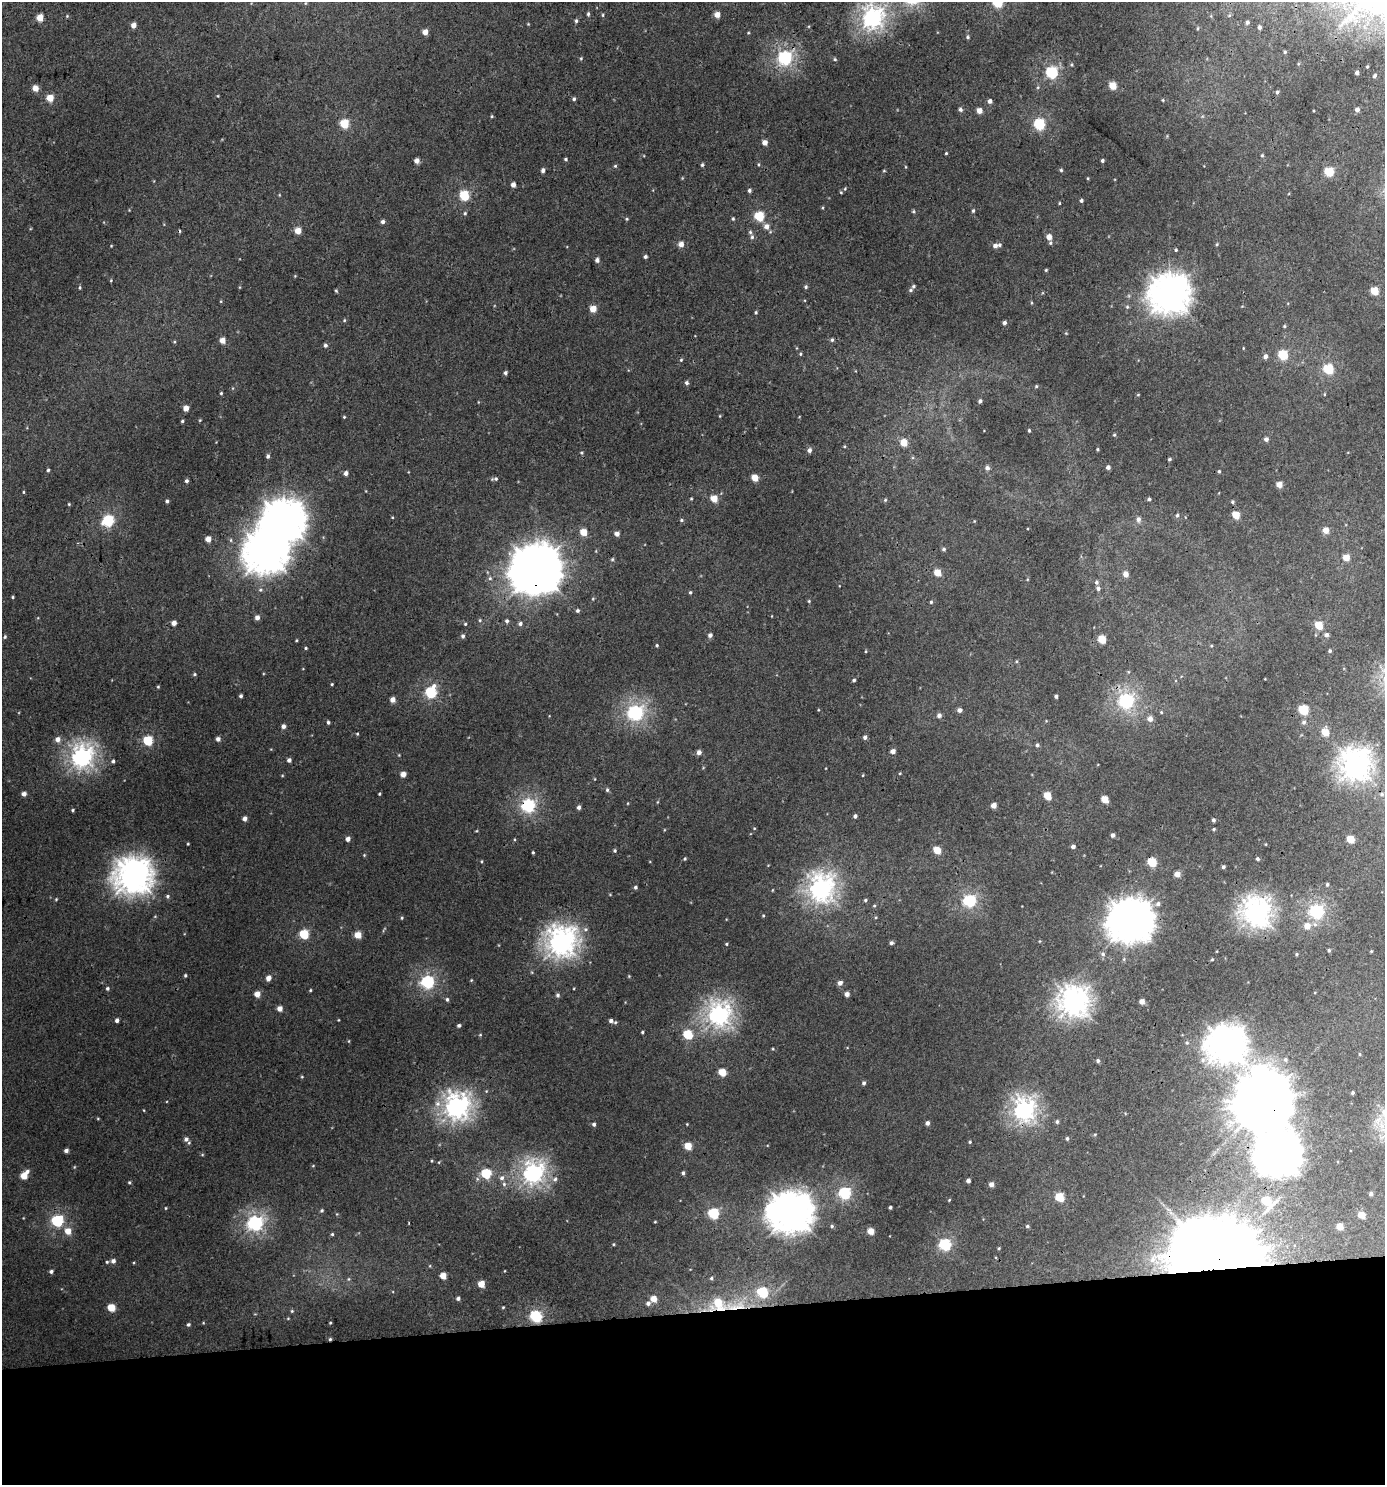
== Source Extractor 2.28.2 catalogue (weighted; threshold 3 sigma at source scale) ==
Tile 8 of 3 x 3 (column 2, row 3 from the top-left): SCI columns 1389-2771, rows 5-1487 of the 4199 x 4457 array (HDU 1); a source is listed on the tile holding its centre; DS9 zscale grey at full resolution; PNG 1387 x 1487 px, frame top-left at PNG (2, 2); no overlay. Shown black and unused: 12% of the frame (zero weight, under 3 of 4 exposures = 1% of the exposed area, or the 3 px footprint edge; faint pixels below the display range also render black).
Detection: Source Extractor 2.28.2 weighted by HDU 2 'WHT'; one run over the whole footprint, this tile lists its part. Background 0.00555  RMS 0.0031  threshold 0.0141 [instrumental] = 3 sigma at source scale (4.5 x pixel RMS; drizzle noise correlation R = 1.50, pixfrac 1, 0.0396/0.0396 arcsec/px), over >= 5 px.
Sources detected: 432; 2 too faint to see at this stretch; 4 inside a brighter object's white glare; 1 cosmic-ray / hot-pixel residue — not listed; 7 inside a brighter listed object's ellipse — not listed separately; the other 418 listed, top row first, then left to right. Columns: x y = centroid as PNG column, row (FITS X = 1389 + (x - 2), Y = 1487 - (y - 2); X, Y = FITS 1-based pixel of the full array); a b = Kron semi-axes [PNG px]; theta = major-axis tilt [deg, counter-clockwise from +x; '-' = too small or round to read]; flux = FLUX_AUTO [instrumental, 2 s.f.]
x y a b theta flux
998 2 5 5 - 24
588 14 6 4 89 0.59
603 15 5 4 - 0.39
717 15 4 4 - 3.8
1229 15 6 5 - 0.48
67 16 5 4 - 0.38
40 18 5 4 - 6.2
873 18 9 8 - 140
576 21 5 4 - 0.62
1247 22 5 4 - 0.99
528 24 4 3 - 0.29
133 25 5 4 - 2.8
1259 27 5 4 - 1.1
1198 28 6 3 89 0.38
425 32 4 4 - 3.7
748 33 4 4 - 0.33
968 37 5 4 - 0.51
1285 52 4 4 - 0.4
581 58 5 4 - 0.43
785 58 7 6 - 74
835 59 5 4 - 0.46
1072 65 6 5 - 0.46
1367 67 3 2 - 0.27
1052 72 6 6 - 42
1357 73 4 4 - 1.3
1374 76 4 3 - 0.72
1113 86 5 5 - 8.3
35 88 4 4 - 4.3
1277 92 4 3 - 0.58
218 96 4 3 - 0.27
50 98 5 5 - 6.8
574 99 5 4 - 0.67
1163 100 4 3 - 0.32
990 101 4 4 - 1.5
960 109 5 4 - 0.88
1357 109 4 4 - 1.3
979 111 4 4 - 3.2
492 116 4 4 - 0.42
344 124 5 5 - 16
1039 124 6 5 - 33
1167 136 4 4 - 0.31
765 142 4 4 - 2.9
946 153 3 3 - 0.36
1262 155 5 4 - 0.44
566 159 4 4 - 0.49
1102 160 3 3 - 0.66
416 161 4 4 - 2.2
758 164 6 4 -74 0.42
702 165 5 4 - 0.54
615 166 5 5 - 0.45
543 170 5 4 - 1.2
1061 170 4 4 - 0.51
884 171 4 3 - 0.33
1329 172 5 5 - 18
1088 178 5 3 - 0.31
513 185 4 4 - 2.1
845 189 5 4 - 0.37
749 190 4 4 - 0.75
841 192 4 3 - 0.36
279 195 5 3 - 0.27
464 195 5 5 - 21
1081 200 4 4 - 0.64
1059 203 4 3 - 0.32
822 208 4 3 - 0.32
913 211 5 4 - 0.41
973 211 5 4 - 0.59
465 213 5 4 - 0.48
759 216 5 5 - 20
627 219 5 4 - 0.39
733 219 5 4 - 0.45
383 222 4 4 - 1.2
766 226 7 6 - 2.1
298 231 5 4 - 5.3
752 237 7 5 -78 0.84
1049 237 4 4 - 3.4
1050 243 5 5 - 0.54
681 244 5 4 - 2.9
1217 244 4 4 - 0.38
111 246 4 3 - 0.26
995 246 6 5 - 1.7
1176 250 4 3 - 0.43
645 257 4 4 - 0.72
597 260 4 4 - 1.4
1046 270 4 3 - 0.39
295 276 4 3 - 0.27
111 280 4 4 - 0.32
80 287 5 4 - 0.41
806 287 5 5 - 0.58
910 290 6 5 - 0.62
336 291 5 3 - 0.42
1374 291 5 5 - 9.5
1169 294 15 15 - 450
221 301 4 4 - 0.33
1031 303 5 3 - 0.3
1127 307 6 5 - 0.58
593 309 5 4 - 6
756 312 4 4 - 0.46
344 320 5 4 - 0.42
1004 323 4 4 - 1.2
1284 326 4 3 - 0.4
1066 333 4 4 - 0.3
222 340 4 4 - 3.7
832 340 5 5 - 0.69
174 342 4 4 - 0.39
325 345 5 4 - 0.83
1243 348 3 2 - 0.23
800 354 5 4 - 0.47
1283 355 5 5 - 22
1265 356 5 4 - 1.4
681 360 5 4 - 0.46
1328 369 5 5 - 22
505 373 5 4 - 0.8
687 383 6 5 - 0.85
1036 386 4 4 - 0.43
221 393 4 3 - 0.45
1324 394 5 3 - 0.26
1138 395 4 3 - 0.31
980 401 4 3 - 1
186 408 4 4 - 3.6
720 416 4 3 - 0.25
344 417 4 4 - 0.34
200 420 4 4 - 0.31
182 421 4 3 - 0.44
1029 430 3 3 - 0.54
1114 435 5 4 - 0.42
1266 439 4 4 - 1.3
904 443 5 5 - 6.9
844 446 4 3 - 0.32
1097 449 3 3 - 0.4
809 450 5 5 - 1.3
581 453 5 5 - 0.43
268 456 5 4 - 0.83
1169 459 3 3 - 0.49
1108 467 4 4 - 1.3
987 468 6 6 - 1.2
48 470 4 4 - 0.56
1219 471 4 4 - 0.51
346 473 4 4 - 1.7
755 478 5 5 - 6.1
495 479 9 5 3 0.83
186 481 4 4 - 0.81
1279 484 4 4 - 4.2
366 491 4 3 - 0.22
23 492 4 3 - 0.31
714 498 5 5 - 6.5
691 499 4 3 - 0.32
1149 499 4 4 - 0.64
885 500 5 5 - 0.42
167 501 4 3 - 0.66
1232 502 4 4 - 0.51
69 504 4 4 - 0.34
1177 515 5 5 - 0.77
1236 515 5 5 - 8.5
392 517 4 3 - 0.25
1138 519 7 6 - 1.5
681 520 5 4 - 0.56
108 521 6 6 - 34
284 521 16 15 - 590
1326 530 5 5 - 4.3
583 532 5 5 - 6.8
617 533 4 4 - 1.9
208 539 4 4 - 3.4
944 549 5 5 - 0.68
1346 557 5 5 - 5.3
612 559 5 4 - 0.47
536 569 18 17 - 1200
938 572 5 5 - 6.6
1126 574 5 4 - 3.1
490 578 6 6 - 0.8
1097 582 6 5 - 0.79
1098 588 6 5 - 1
260 590 7 5 -1 0.72
690 592 4 4 - 0.46
13 597 3 3 - 0.35
593 599 5 3 - 0.28
809 601 4 4 - 0.38
931 602 4 4 - 0.49
577 611 4 4 - 0.72
772 616 3 2 - 0.19
257 617 5 4 - 1.9
480 620 5 4 - 0.51
507 621 5 4 - 0.84
174 623 4 4 - 2.3
465 624 4 4 - 0.41
520 624 5 5 - 0.98
1319 625 5 5 - 8.9
710 635 4 4 - 1.3
1326 635 5 5 - 1.2
463 636 6 5 - 0.82
5 637 5 4 - 0.46
1102 639 5 5 - 11
296 640 3 3 - 0.34
657 645 4 4 - 0.48
1211 646 5 4 - 0.37
306 648 4 3 - 0.44
866 651 4 3 - 0.32
1330 651 4 4 - 0.62
1017 661 5 3 - 0.36
1128 672 5 5 - 0.39
195 674 5 4 - 0.49
854 680 4 4 - 0.67
332 684 4 3 - 0.33
158 687 3 3 - 0.37
431 692 6 5 - 35
241 696 4 3 - 0.68
1056 696 4 3 - 0.88
392 700 5 4 - 2.5
1126 701 7 7 - 79
818 710 4 3 - 0.26
959 710 5 4 - 1.5
1303 710 5 5 - 22
1161 712 5 4 - 0.42
635 713 7 6 - 86
939 715 5 5 - 1.5
1150 719 6 6 - 2.4
1046 721 4 3 - 0.26
328 722 4 3 - 0.67
1304 722 7 6 - 1.1
283 726 4 4 - 1.4
1325 732 5 5 - 8.3
357 734 4 4 - 0.37
865 737 4 4 - 1.1
58 739 6 5 - 2.2
218 739 4 4 - 1.4
148 741 5 5 - 21
1037 745 4 4 - 0.74
893 751 4 4 - 2.1
699 752 5 4 - 1.8
399 755 4 4 - 0.3
82 757 9 8 - 150
289 760 4 4 - 1.2
113 761 4 4 - 0.66
1355 765 12 12 - 250
900 773 4 4 - 0.29
403 774 4 4 - 3.1
863 775 4 3 - 0.28
595 779 4 3 - 0.24
607 790 6 4 -89 0.6
24 794 4 4 - 1.8
379 794 3 3 - 0.39
1382 794 6 4 -22 0.47
1047 796 5 5 - 9.2
1105 799 5 5 - 7.6
657 802 5 3 - 0.31
628 803 4 2 - 0.24
528 805 6 6 - 61
994 805 4 4 - 3.2
579 807 4 4 - 1.1
73 810 3 3 - 0.43
855 816 4 4 - 1
245 818 4 4 - 1.8
1213 820 4 3 - 0.85
754 828 4 4 - 0.32
1214 829 3 3 - 0.44
476 831 4 3 - 0.29
1113 835 4 4 - 1.3
348 839 4 4 - 1.8
514 839 4 3 - 0.29
1350 839 5 5 - 8.5
188 844 3 2 - 0.33
1266 844 3 2 - 0.25
1073 846 4 4 - 1.3
615 850 4 4 - 0.51
937 850 5 5 - 8.2
533 852 3 3 - 0.44
364 855 4 4 - 0.36
685 859 4 4 - 0.43
1257 859 4 4 - 0.74
481 861 4 3 - 0.32
1152 862 5 5 - 15
1223 867 4 3 - 0.84
1177 874 5 4 - 3
133 876 15 14 - 380
1327 884 4 4 - 0.54
635 887 5 4 - 0.66
821 888 11 10 - 180
772 890 4 3 - 0.26
167 896 5 5 - 0.68
56 899 4 4 - 0.33
865 900 5 4 - 0.54
969 901 6 6 - 48
1158 904 7 6 - 1.2
874 906 5 4 - 0.41
1316 911 6 6 - 72
1256 912 12 11 - 220
763 916 4 3 - 0.37
876 917 5 3 - 0.34
402 918 5 3 - 0.41
1131 921 16 13 59 660
1315 924 7 6 - 1.2
1307 926 6 6 - 3.9
304 934 5 5 - 17
358 935 5 5 - 6
1040 941 4 4 - 0.31
561 942 12 12 - 240
891 943 4 4 - 0.86
726 944 5 4 - 0.37
1329 950 4 4 - 0.61
1217 951 4 3 - 0.22
1371 951 3 2 - 0.29
1103 954 6 6 - 0.87
1296 954 4 4 - 0.41
1212 959 4 3 - 0.37
185 975 4 4 - 0.49
629 976 4 4 - 0.31
268 978 5 4 - 2.4
471 980 4 3 - 0.31
427 982 6 6 - 56
840 983 5 5 - 1.7
107 988 5 5 - 0.68
310 990 4 3 - 0.4
257 994 5 4 - 3.7
847 994 4 4 - 1.8
558 995 5 4 - 0.78
447 999 5 5 - 0.68
1142 1001 4 4 - 2.9
1074 1002 12 12 - 240
280 1008 4 4 - 2.8
719 1015 10 9 - 150
117 1020 4 4 - 1.2
338 1020 3 3 - 0.24
611 1021 4 4 - 1.1
615 1022 5 4 - 0.43
459 1025 4 4 - 0.75
642 1032 3 3 - 0.42
688 1034 5 5 - 18
480 1035 4 4 - 0.34
349 1041 5 3 - 0.32
1187 1043 6 6 - 0.79
1226 1044 16 15 - 430
773 1049 4 3 - 0.29
1360 1054 4 3 - 0.32
1285 1059 6 5 - 0.64
1098 1061 4 4 - 0.82
722 1072 5 5 - 8.5
302 1077 4 4 - 0.35
864 1083 5 4 - 0.85
1353 1093 3 3 - 0.57
1264 1102 19 19 - 2000
438 1103 10 9 - 2.4
457 1106 10 10 - 190
143 1110 4 2 - 0.24
1024 1110 10 9 - 150
98 1119 4 3 - 0.29
1057 1122 5 5 - 0.71
927 1123 4 4 - 1.4
594 1124 4 4 - 0.82
687 1124 3 3 - 0.24
1095 1134 5 4 - 0.36
1067 1138 4 4 - 0.63
186 1139 5 5 - 1.2
970 1142 4 4 - 0.44
688 1146 5 5 - 7.3
66 1150 4 4 - 1.2
1279 1154 17 16 - 660
202 1155 5 3 - 0.33
432 1161 4 3 - 0.31
439 1162 5 3 - 0.31
313 1166 4 4 - 0.31
74 1167 5 4 - 0.3
27 1172 5 5 - 1.2
486 1173 6 5 - 20
533 1173 9 8 - 140
683 1173 4 4 - 0.78
24 1176 5 5 - 5.9
502 1178 8 6 70 1.4
555 1179 8 6 61 1.2
968 1180 4 4 - 1.4
129 1182 4 4 - 0.44
991 1184 4 4 - 2.1
844 1193 6 6 - 43
1371 1194 3 3 - 0.79
1059 1197 5 5 - 14
949 1200 4 3 - 0.31
1266 1201 9 7 -59 16
890 1207 3 3 - 0.71
166 1208 4 3 - 0.34
322 1210 5 4 - 0.58
791 1212 15 14 - 550
713 1213 6 5 - 26
337 1214 5 4 - 0.34
1362 1215 5 4 - 5.7
57 1221 6 6 - 37
655 1222 3 2 - 0.3
255 1223 7 6 - 85
832 1226 5 5 - 0.57
1027 1226 4 4 - 0.56
1340 1226 5 4 - 4.9
68 1231 6 6 - 4.4
871 1231 5 4 - 5.4
332 1234 4 4 - 0.48
1198 1242 14 12 -14 690
613 1244 4 4 - 0.35
945 1245 6 6 - 41
999 1248 4 3 - 0.36
1219 1259 21 19 50 7200
113 1261 5 5 - 1.5
107 1262 4 4 - 0.45
430 1266 5 3 - 0.26
51 1271 4 4 - 0.9
504 1271 3 2 - 0.19
443 1276 5 5 - 5
711 1278 5 5 - 0.59
349 1279 6 5 - 0.51
481 1284 5 4 - 5.8
458 1298 4 4 - 0.89
653 1299 5 5 - 4.3
648 1303 5 5 - 1.2
111 1307 5 5 - 9.1
503 1307 4 3 - 0.32
736 1307 85 20 7 27
292 1311 5 5 - 0.46
536 1316 6 6 - 39
288 1318 4 4 - 0.3
203 1323 4 3 - 0.28
330 1323 3 3 - 0.33
188 1324 4 4 - 0.66
330 1339 4 4 - 0.5
Overlapping masked pixels (flux is a lower limit): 11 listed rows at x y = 536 569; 528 805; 1152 862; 561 942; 1264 1102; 457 1106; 1024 1110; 1198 1242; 1219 1259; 736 1307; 330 1339
Isophote crosses this tile's border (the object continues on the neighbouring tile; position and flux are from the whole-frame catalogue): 2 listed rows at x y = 998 2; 873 18